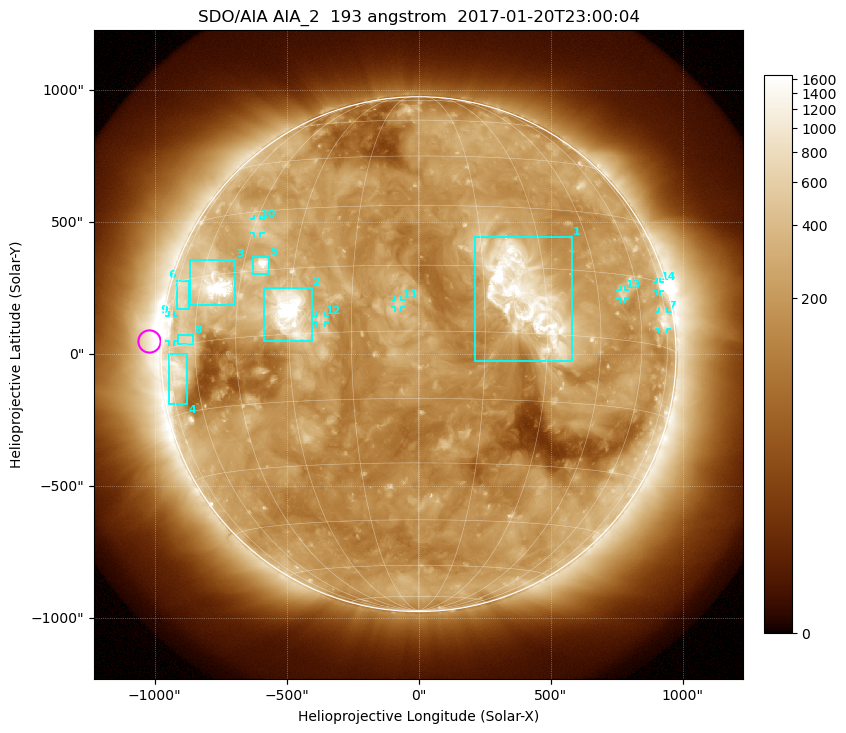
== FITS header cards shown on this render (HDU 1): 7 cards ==
TELESCOP= 'SDO/AIA'
INSTRUME= 'AIA_2'
WAVELNTH=                  193
WAVEUNIT= 'angstrom'
DATE-OBS= '2017-01-20T23:00:04.84'
CTYPE1  = 'HPLN-TAN'
CTYPE2  = 'HPLT-TAN'

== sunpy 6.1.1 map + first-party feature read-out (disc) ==
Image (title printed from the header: SDO/AIA AIA_2  193 angstrom  2017-01-20T23:00:04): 1024 x 1024 px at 2.4 arcsec/px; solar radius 975 arcsec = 406 px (full disc in frame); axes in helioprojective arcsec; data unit not stated in the header (colour bar unlabelled)
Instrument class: DISC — disc imager (sunpy class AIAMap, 193 A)
Bright regions (active regions / flare kernels): reference = the median radial profile (limb darkening/brightening removed); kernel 9 px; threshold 5 sigma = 377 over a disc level ~182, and >= 1.15x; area >= 12 px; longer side >= 10 px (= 24 arcsec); searched inside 0.97 R_sun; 14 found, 14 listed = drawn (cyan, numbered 1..; 7 of them under ~33 arcsec drawn as corner ticks so the feature stays visible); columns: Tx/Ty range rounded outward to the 5 arcsec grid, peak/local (2 s.f.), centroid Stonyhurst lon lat
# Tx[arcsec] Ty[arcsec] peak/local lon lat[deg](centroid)
1 210..580 -30..445 16 +24 +9
2 -585..-405 50..255 19 -30 +5
3 -870..-695 185..360 18 -54 +13
4 -945..-875 -190..0 4.5 -71 -6
5 -630..-565 305..370 12 -39 +16
6 -920..-870 170..280 2.8 -70 +12
7 910..940 95..160 4.2 +73 +6
8 -910..-855 35..75 3.1 -64 +1
9 -945..-925 45..150 4.6 -74 +4
10 -625..-600 455..510 3.4 -44 +26
11 -90..-65 175..205 4.3 -4 +6
12 -385..-355 120..145 3.6 -22 +3
13 765..785 210..245 3.7 +54 +10
14 905..915 240..275 3 +74 +14
Off-limb structures (1.02-1.3 R_sun): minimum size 162 px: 3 found; the strongest spans PA ~45..120 deg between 1.02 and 1.3 R_sun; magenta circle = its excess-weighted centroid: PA ~85 deg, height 1.05 R_sun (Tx ~-1020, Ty ~50 arcsec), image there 2.7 x the reference